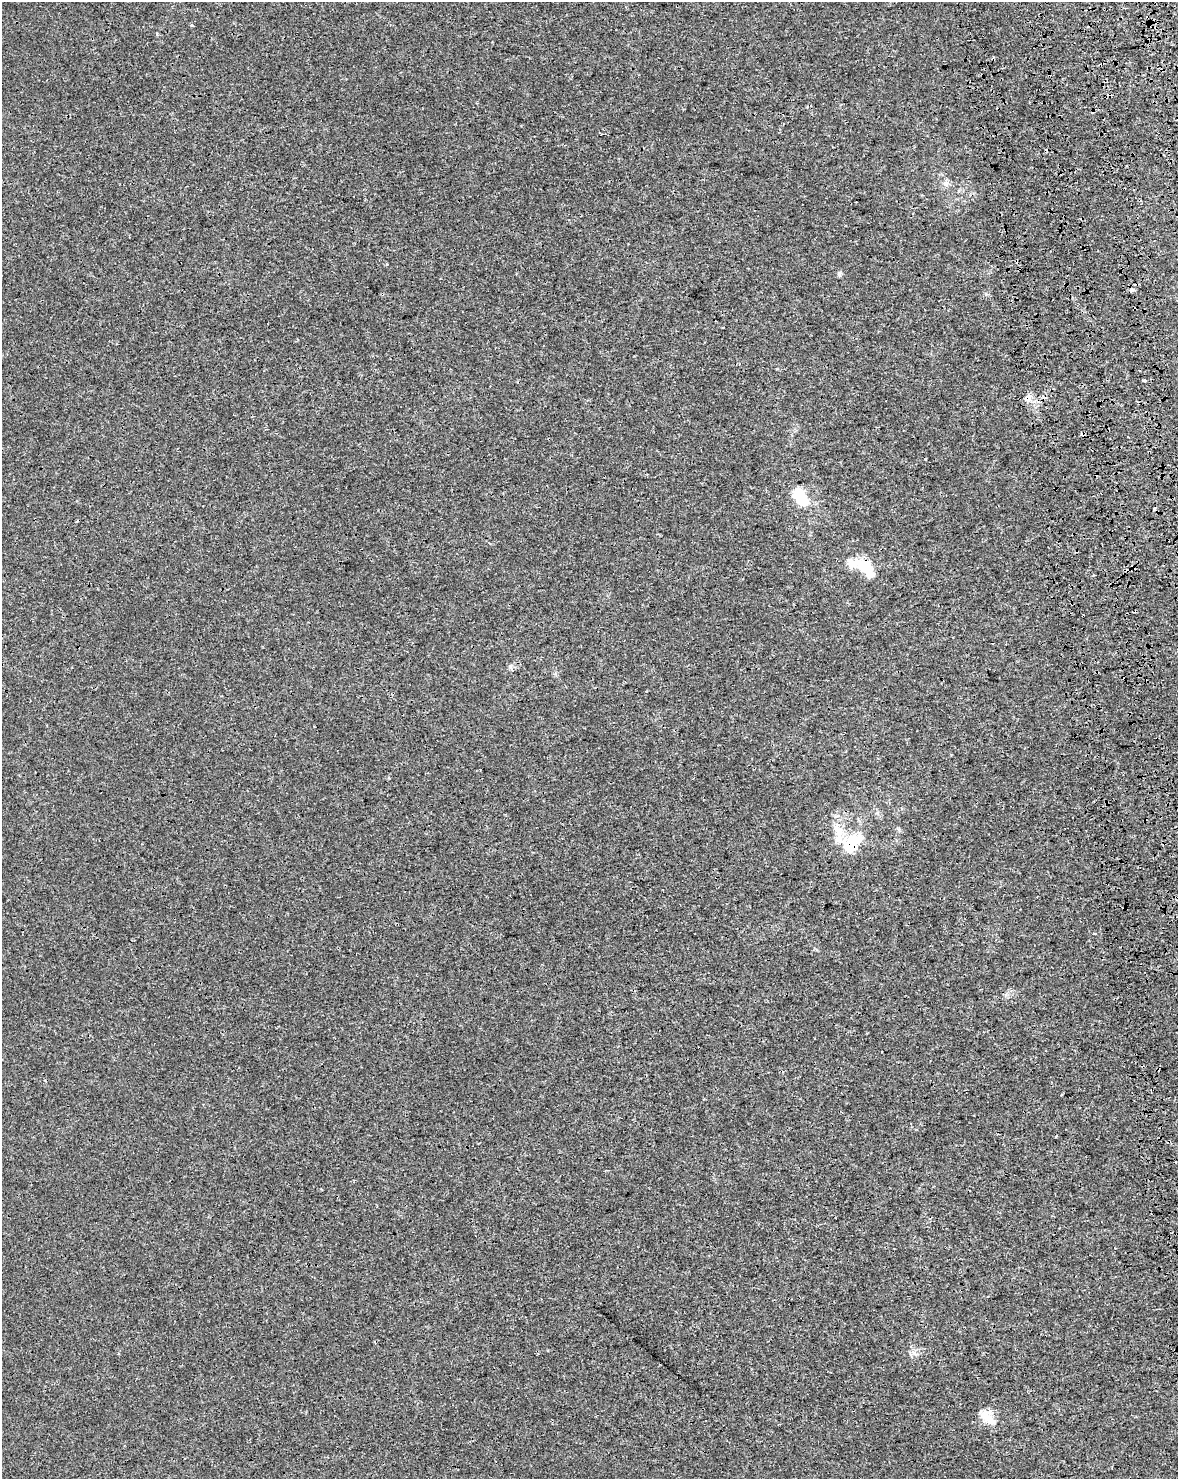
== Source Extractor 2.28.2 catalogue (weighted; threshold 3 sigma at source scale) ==
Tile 6 of 4 x 3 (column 2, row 2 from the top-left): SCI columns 1298-2473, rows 1525-3001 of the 4950 x 4571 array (HDU 1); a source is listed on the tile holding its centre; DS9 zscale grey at full resolution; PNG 1180 x 1481 px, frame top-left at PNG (2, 2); no overlay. Shown black and unused: <1% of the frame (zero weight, under 3 of 4 exposures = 7% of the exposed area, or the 3 px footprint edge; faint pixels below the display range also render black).
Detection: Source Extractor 2.28.2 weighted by HDU 2 'WHT'; one run over the whole footprint, this tile lists its part. Background 1.67e-04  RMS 0.0017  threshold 0.00749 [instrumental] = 3 sigma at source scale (4.5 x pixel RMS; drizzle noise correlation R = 1.50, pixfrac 1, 0.0396/0.0396 arcsec/px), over >= 5 px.
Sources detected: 15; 2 inside a brighter object's white glare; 4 cosmic-ray / hot-pixel residue — not listed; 1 inside a brighter listed object's ellipse — not listed separately; the other 8 listed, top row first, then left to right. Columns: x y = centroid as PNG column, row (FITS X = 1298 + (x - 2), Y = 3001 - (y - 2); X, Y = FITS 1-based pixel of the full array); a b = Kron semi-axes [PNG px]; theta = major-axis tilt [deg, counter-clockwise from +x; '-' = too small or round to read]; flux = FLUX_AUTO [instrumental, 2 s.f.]
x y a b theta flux
946 183 7 6 - 0.51
1145 381 4 3 - 0.72
1028 398 11 7 56 0.83
800 495 18 14 -38 3.7
865 566 31 14 -37 4.1
840 831 15 12 -54 2.2
852 843 31 15 52 5.1
988 1418 24 10 -41 2.1
Overlapping masked pixels (flux is a lower limit): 3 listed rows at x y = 1028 398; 865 566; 852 843